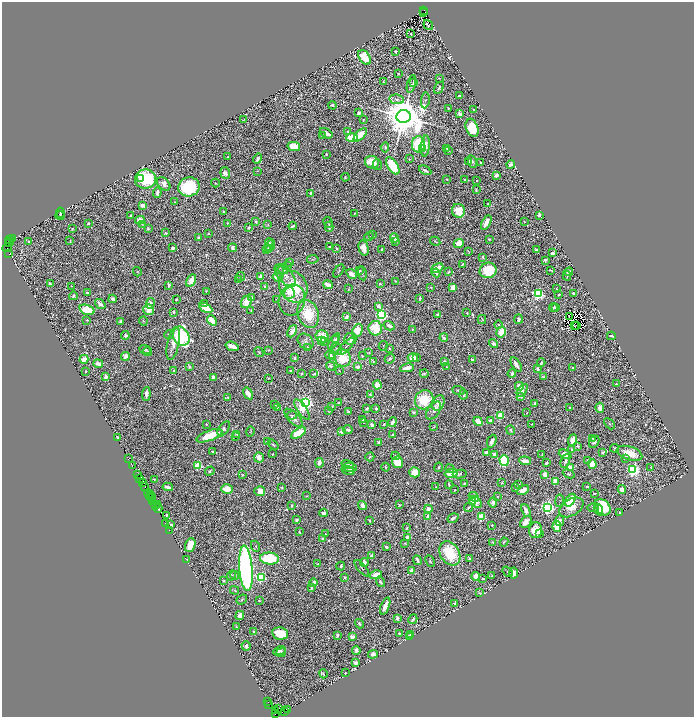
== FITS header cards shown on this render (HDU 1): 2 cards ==
NAXIS1  =                 1384
NAXIS2  =                 1429

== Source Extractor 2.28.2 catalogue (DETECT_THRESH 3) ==
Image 1384 x 1429 px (HDU 1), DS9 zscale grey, zoomed out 1/2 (1 PNG px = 2 x 2 image px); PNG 696 x 719 px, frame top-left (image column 1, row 1429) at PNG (2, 2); each listed source drawn as its Kron ellipse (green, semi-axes under 4 px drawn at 4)
Background 0.419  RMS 0.011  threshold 0.034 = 3 sigma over >= 5 px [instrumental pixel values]
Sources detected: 1192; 150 cannot appear on this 1/2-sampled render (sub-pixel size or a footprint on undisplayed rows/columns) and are neither listed nor drawn; of the other 1042, the 500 brightest by FLUX_AUTO listed and drawn (542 fainter detections omitted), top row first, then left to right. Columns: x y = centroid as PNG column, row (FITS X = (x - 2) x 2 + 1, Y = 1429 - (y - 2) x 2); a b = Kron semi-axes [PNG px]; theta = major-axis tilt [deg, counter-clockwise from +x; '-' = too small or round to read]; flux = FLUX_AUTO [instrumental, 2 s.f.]
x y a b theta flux
424 10 2 1 - 220
424 13 2 2 - 300
428 25 5 3 - 3.2
411 34 2 2 - 3.1
395 51 3 2 - 4.4
364 57 8 5 -56 80
398 74 3 2 - 2.7
439 78 4 3 - 3.1
383 81 3 2 - 2.1
413 82 3 3 - 2.5
411 84 9 3 76 3.2
439 88 6 3 57 5.7
459 96 4 2 - 3.6
397 99 7 4 -9 8
425 100 8 3 83 3.8
332 105 4 3 - 4.9
448 108 2 2 - 5.7
474 109 2 2 - 2.8
359 113 4 3 - 6.5
460 114 4 2 - 19
403 116 7 6 - 17000
243 120 3 2 - 2.1
363 120 3 2 - 2.6
472 128 9 6 -68 88
348 131 2 2 - 9.7
326 133 7 3 -33 19
360 135 8 4 43 42
322 136 3 3 - 6.1
352 138 6 4 2 83
419 144 8 6 -89 140
294 146 6 4 -13 66
425 146 11 3 85 26
385 147 5 4 - 5.2
447 148 3 2 - 3.7
423 149 3 2 - 7.5
448 150 3 3 - 4.4
326 154 2 2 - 6.1
228 157 2 2 - 2.1
257 159 5 3 - 7.3
409 159 2 2 - 3.5
372 162 7 6 - 71
468 162 3 3 - 7.1
472 162 6 3 -66 6.1
480 163 2 2 - 3.9
377 165 5 5 - 4.7
511 165 4 2 - 16
393 166 10 5 -58 130
425 170 6 2 -28 9.5
257 171 3 3 - 2.5
225 173 6 4 -68 12
496 175 3 2 - 17
345 177 4 2 - 3.8
141 178 3 2 - 41
145 179 10 9 - 250
447 179 2 2 - 2.9
465 180 2 2 - 4.2
477 181 2 2 - 2.1
215 183 4 2 - 2.8
164 184 8 5 -46 17
189 187 11 9 18 230
476 190 3 3 - 3.4
157 193 5 2 - 13
311 193 3 2 - 13
175 202 2 2 - 2.7
488 204 3 2 - 2.2
143 205 4 3 - 10
224 211 2 2 - 6.3
458 211 7 6 - 61
60 213 5 3 - 3.4
355 214 4 4 - 2.5
539 215 3 3 - 9.1
60 216 4 3 - 3.4
130 216 3 2 - 3.7
140 220 5 3 - 31
256 221 2 2 - 6.2
328 222 5 3 - 3.3
486 222 8 3 61 22
524 222 2 2 - 2.3
88 223 3 2 - 5.3
227 223 3 2 - 3.2
143 225 4 2 - 2.2
268 225 3 3 - 2.4
293 226 4 2 - 8.2
329 227 5 3 - 6.1
148 228 4 3 - 4.2
248 228 3 2 - 5
72 229 2 2 - 2.3
166 233 3 2 - 5
208 234 2 2 - 3.4
372 234 4 2 - 6.1
369 237 5 3 - 4.4
198 238 3 2 - 8.6
395 238 5 3 - 15
12 239 4 3 - 140
489 239 3 2 - 2.5
10 240 2 1 - 57
70 241 3 2 - 2.6
395 241 2 2 - 11
435 241 5 2 - 5.1
9 242 4 3 - 130
29 242 3 2 - 5.7
269 243 4 3 - 7.7
459 243 5 4 - 28
270 246 6 4 72 20
330 247 2 2 - 3
7 248 5 2 - 68
173 248 4 3 - 10
233 248 4 3 - 12
364 248 7 5 -75 30
269 249 4 2 - 8.1
337 249 3 2 - 5.2
382 249 2 2 - 7.5
266 250 3 2 - 15
536 250 3 2 - 4.2
468 251 4 1 - 2.3
552 253 4 2 - 8.2
9 254 2 1 - 16
483 257 3 2 - 3.7
313 259 6 3 10 2.1
545 260 3 3 - 5.5
290 262 4 2 - 2.1
462 264 4 2 - 3.4
288 266 4 3 - 3.8
437 268 6 3 27 36
283 269 5 4 - 11
488 270 8 7 - 170
551 270 4 2 - 3.4
339 271 7 3 53 3.2
359 271 3 2 - 4
137 272 5 3 - 2.4
280 272 6 3 -89 2.7
448 272 4 2 - 3
568 272 5 2 - 6.3
362 273 7 2 -81 3.1
436 273 4 2 - 7
352 274 6 4 -32 15
285 275 14 7 -49 17
240 276 4 2 - 3.1
567 276 4 3 - 2.1
261 277 3 3 - 19
278 277 5 3 - 39
238 280 4 3 - 4.2
191 281 6 4 58 37
395 281 2 2 - 3.3
50 284 4 2 - 5.5
380 284 2 2 - 3.3
169 285 3 2 - 11
328 285 5 3 - 31
71 286 3 3 - 2.5
265 287 3 3 - 13
293 287 16 13 -60 140
431 287 3 2 - 2.4
453 287 4 3 - 23
348 289 3 2 - 2.3
557 289 2 2 - 2.4
206 291 2 2 - 2.2
87 293 3 2 - 5.4
289 293 6 5 - 20
574 293 3 2 - 6
538 294 3 3 - 640
559 294 3 2 - 2.5
73 296 4 3 - 5.2
252 298 3 3 - 9.1
420 298 4 2 - 3.2
113 299 4 3 - 11
176 299 3 2 - 3.6
277 299 2 2 - 4.4
292 300 15 13 75 30
246 302 6 5 - 44
204 303 2 2 - 7.9
100 304 6 3 -37 12
150 304 5 4 - 11
378 306 4 3 - 8.1
553 307 4 3 - 5.8
555 307 2 2 - 2.8
206 308 7 3 -30 70
149 309 5 5 - 35
87 310 8 5 -18 70
251 310 3 2 - 2.3
173 312 3 2 - 4.9
467 313 2 2 - 3.2
308 314 14 10 -72 100
381 315 4 4 - 420
438 315 3 3 - 11
569 316 3 1 - 2.1
347 317 3 2 - 18
482 319 4 3 - 2.8
518 319 5 3 - 9.6
87 320 3 2 - 3.5
212 320 6 3 -49 43
143 321 4 3 - 2.7
120 322 3 3 - 6.5
498 325 4 3 - 3
577 325 2 1 - 2.4
389 326 6 3 -29 17
575 326 2 1 - 3.5
375 328 7 7 - 83
412 329 2 2 - 2.7
357 330 7 5 66 57
292 331 6 4 63 17
501 332 5 4 - 47
169 335 5 3 - 9.9
125 336 4 3 - 7.4
181 336 10 7 -61 590
322 336 6 6 - 51
611 336 4 3 - 4.5
444 338 4 2 - 9.8
336 339 3 3 - 9
350 339 6 6 - 21
306 341 9 7 -44 7.8
322 341 3 2 - 4.2
324 341 4 3 - 10
334 342 9 3 60 22
494 343 5 3 - 9.3
173 344 17 6 78 28
232 346 6 3 -18 28
346 346 11 3 47 5.1
383 346 5 2 - 2.2
307 347 2 2 - 3.5
389 348 3 2 - 2.8
337 349 6 5 - 6
145 350 6 3 -24 6.9
269 350 3 3 - 2.3
148 352 4 4 - 6.9
259 352 5 3 - 2.7
369 352 3 2 - 2.6
330 355 5 4 - 6.9
125 356 4 3 - 18
362 356 2 2 - 2.9
332 357 3 3 - 2.3
417 357 3 3 - 3
294 358 3 2 - 5.7
343 358 9 8 - 87
413 358 5 4 - 38
84 359 4 3 - 25
390 359 5 4 - 6
473 360 4 3 - 7.7
373 361 4 3 - 2.5
444 362 3 2 - 5.8
541 363 4 2 - 6
98 364 4 3 - 20
516 365 8 3 -60 16
331 366 5 3 - 6.3
189 367 3 3 - 5.1
358 367 4 3 - 14
446 367 2 2 - 2.7
407 368 7 3 10 33
573 368 2 2 - 7.5
537 369 3 2 - 9.6
86 371 3 2 - 2.9
174 371 3 2 - 5.1
291 371 3 2 - 2.7
339 371 2 2 - 2.2
424 373 4 3 - 2.9
301 374 3 2 - 4.7
314 374 3 2 - 3.9
512 374 4 3 - 7.9
106 377 2 2 - 28
213 377 4 3 - 15
543 377 4 3 - 4.9
268 378 3 3 - 2.8
616 384 3 2 - 4.4
377 385 4 3 - 52
519 386 4 4 - 26
459 390 6 3 -22 6.4
522 390 7 4 56 9
248 393 6 3 -57 30
146 394 7 3 85 14
463 394 5 3 - 8.5
370 395 2 2 - 6.9
521 396 3 2 - 13
228 397 3 2 - 3.8
424 400 10 9 - 110
306 403 4 3 - 1200
339 403 3 2 - 2.3
438 403 8 5 66 29
535 403 3 3 - 3.2
275 404 2 2 - 2.1
277 407 3 2 - 3.7
332 407 2 2 - 5.9
570 407 3 3 - 2.1
367 408 3 2 - 6.3
376 408 2 2 - 24
600 408 5 3 - 25
302 409 12 4 -56 29
329 410 3 2 - 3.2
434 410 10 6 56 11
348 412 3 2 - 4.6
414 412 3 3 - 5.2
527 413 2 2 - 2.6
292 415 5 2 - 3.3
500 415 3 3 - 180
293 418 12 5 -45 16
363 420 2 2 - 2.8
478 421 5 4 - 32
490 421 3 3 - 10
363 422 3 2 - 4.5
392 422 5 2 - 8.4
206 424 3 2 - 2.2
383 424 2 2 - 3
531 424 2 2 - 2.3
609 424 6 3 -46 3.4
371 425 3 3 - 10
433 427 3 2 - 2.5
224 429 8 4 57 11
348 429 5 3 - 11
511 430 4 3 - 4.2
250 431 5 3 - 2.7
341 432 4 3 - 7
298 433 8 4 32 89
237 434 3 2 - 7.3
393 435 2 2 - 9.4
209 436 14 5 20 100
235 436 4 3 - 2.6
118 438 3 3 - 7.6
593 438 2 2 - 4.3
573 440 6 4 72 64
492 441 7 4 69 14
267 442 3 2 - 2.6
379 442 3 2 - 6.9
594 442 7 4 59 7.7
273 445 6 3 -38 2.4
578 446 4 3 - 4
615 448 4 3 - 3.2
571 450 2 2 - 3.2
212 451 3 2 - 3.1
602 452 3 3 - 4.7
487 453 3 3 - 18
630 453 13 6 -18 41
273 454 2 2 - 2.1
494 454 3 3 - 18
565 454 6 4 -23 24
542 455 2 2 - 4.7
395 456 4 2 - 2.5
259 457 5 5 - 18
370 457 4 3 - 4.9
625 458 4 3 - 2.4
128 459 2 1 - 13
588 460 3 3 - 6.1
504 461 5 4 - 290
525 461 6 3 -7 18
565 461 7 3 70 8.2
397 462 6 5 - 80
319 463 5 4 - 15
546 463 3 2 - 6.6
348 464 6 3 -16 2.3
592 464 4 3 - 90
132 466 2 1 - 8.1
198 466 3 3 - 170
350 467 7 4 -3 17
386 467 4 3 - 3.9
439 467 5 2 - 3.8
571 468 3 3 - 54
651 468 4 2 - 4.9
450 469 4 3 - 4.1
633 470 4 3 - 1000
210 471 5 4 - 4.2
348 471 7 2 -18 13
415 472 5 5 - 53
451 473 6 4 15 77
138 474 3 2 - 86
460 474 7 3 8 6.6
545 474 3 3 - 29
569 474 6 4 -23 5
242 475 3 2 - 2.7
140 478 3 1 - 38
154 479 3 2 - 3.1
555 481 4 3 - 19
142 483 3 2 - 85
464 483 2 2 - 3.7
502 483 3 2 - 2.5
518 484 4 3 - 2.2
449 485 4 2 - 5.5
587 486 2 2 - 4.3
145 487 2 1 - 44
168 487 5 3 - 16
282 487 2 2 - 4.5
436 487 3 2 - 2.5
515 488 3 3 - 2.7
227 489 6 5 - 35
622 489 4 4 - 13
455 490 2 2 - 2.4
523 490 6 3 29 34
260 491 5 5 - 32
594 493 3 2 - 3.4
148 494 4 1 - 82
151 495 2 2 - 25
307 496 3 3 - 2.1
152 497 2 1 - 20
474 497 5 4 - 36
497 497 4 2 - 2.4
150 498 5 1 - 22
570 500 7 4 57 160
153 501 3 1 - 140
473 501 4 3 - 11
559 501 6 3 80 2.1
475 502 7 5 -39 18
493 502 5 4 - 20
158 505 2 1 - 34
292 505 4 2 - 4
400 505 3 2 - 2.5
156 506 4 2 - 50
363 506 5 4 - 19
469 507 5 2 - 3.8
571 507 13 8 32 33
603 507 9 6 -48 150
158 508 4 2 - 150
548 508 4 3 - 910
593 508 6 3 -3 3.7
428 509 4 4 - 14
526 510 7 4 -68 17
598 510 6 3 -65 11
620 512 3 2 - 2.2
324 513 4 2 - 24
166 515 3 3 - 3.2
428 516 4 3 - 6.4
481 517 4 3 - 97
453 518 6 2 32 8.5
297 520 2 2 - 18
369 520 3 2 - 2.3
560 520 5 4 - 6.3
526 522 7 5 42 23
166 524 4 2 - 110
171 525 4 3 - 5.1
492 525 2 2 - 4
557 527 5 3 - 65
407 528 3 2 - 6.1
169 530 2 1 - 35
536 530 8 6 79 53
299 532 3 2 - 3.7
539 533 2 2 - 5.4
325 534 3 2 - 2.7
408 537 4 3 - 28
323 539 4 3 - 8.8
493 542 3 2 - 2.2
504 542 4 2 - 3.3
405 543 4 2 - 2.1
190 545 7 5 69 55
255 546 6 3 -65 2.4
386 547 3 2 - 7.9
450 553 13 9 -58 110
372 556 3 2 - 4.9
269 558 9 6 -6 150
469 559 3 2 - 5.3
187 560 3 2 - 3.6
417 560 5 2 - 11
430 561 6 3 -64 3.3
364 563 4 3 - 14
318 564 2 2 - 4.9
341 566 4 3 - 5.8
246 568 23 6 -86 1500
362 568 10 2 -50 3.1
412 571 3 3 - 30
507 572 6 3 -52 2.6
513 573 5 4 - 22
231 575 5 3 - 2.3
235 575 4 4 - 5
376 575 6 4 11 30
476 576 4 4 - 29
492 576 2 2 - 3.2
261 577 3 3 - 370
344 577 2 2 - 3.1
483 579 2 2 - 3.9
224 581 3 2 - 3.1
381 582 5 3 - 4.3
313 583 4 2 - 24
312 587 3 2 - 11
235 590 5 2 - 3.3
479 593 4 2 - 2.3
242 599 6 3 39 3.3
259 601 2 2 - 2.4
454 603 2 2 - 3.1
385 606 9 3 68 32
240 616 5 3 - 14
397 618 3 3 - 7.5
413 619 5 2 - 8.8
359 624 5 2 - 6.8
236 627 3 2 - 2.5
253 631 3 2 - 3.7
399 633 2 2 - 4.4
280 634 8 6 -11 110
410 634 4 3 - 6.7
337 635 4 3 - 4.5
352 637 2 2 - 32
409 637 3 2 - 3.3
246 646 5 4 - 10
356 650 4 3 - 9.9
279 651 6 3 24 8.2
281 653 5 3 - 2.6
373 654 5 3 - 17
355 663 3 3 - 9.2
345 673 2 2 - 3
323 674 4 2 - 4.7
268 702 2 1 - 11
269 704 2 2 - 26
278 708 4 2 - 810
287 709 3 1 - 13
276 711 2 1 - 51
284 711 2 1 - 22
275 713 2 2 - 58
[542 fainter detections neither listed nor drawn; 150 sub-pixel or undisplayed-footprint detections neither listed nor drawn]